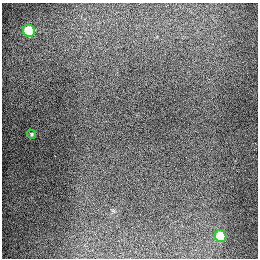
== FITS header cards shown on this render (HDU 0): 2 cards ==
NAXIS1  =                  256
NAXIS2  =                  256

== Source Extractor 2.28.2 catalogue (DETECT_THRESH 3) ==
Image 256 x 256 px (HDU 0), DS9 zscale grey, 1 PNG px = 1 image px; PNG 260 x 260 px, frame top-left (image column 1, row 256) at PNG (2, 3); each listed source drawn as its Kron ellipse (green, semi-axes under 4 px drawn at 4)
Background 1290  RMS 26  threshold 78.9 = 3 sigma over >= 5 px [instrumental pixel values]
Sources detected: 3; all 3 listed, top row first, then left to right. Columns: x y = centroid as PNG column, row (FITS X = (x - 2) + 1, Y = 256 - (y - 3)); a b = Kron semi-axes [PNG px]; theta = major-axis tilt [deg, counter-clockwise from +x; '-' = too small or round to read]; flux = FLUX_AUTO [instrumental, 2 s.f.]
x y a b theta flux
29 31 6 6 - 92000
32 134 5 4 - 2300
220 236 6 5 - 73000